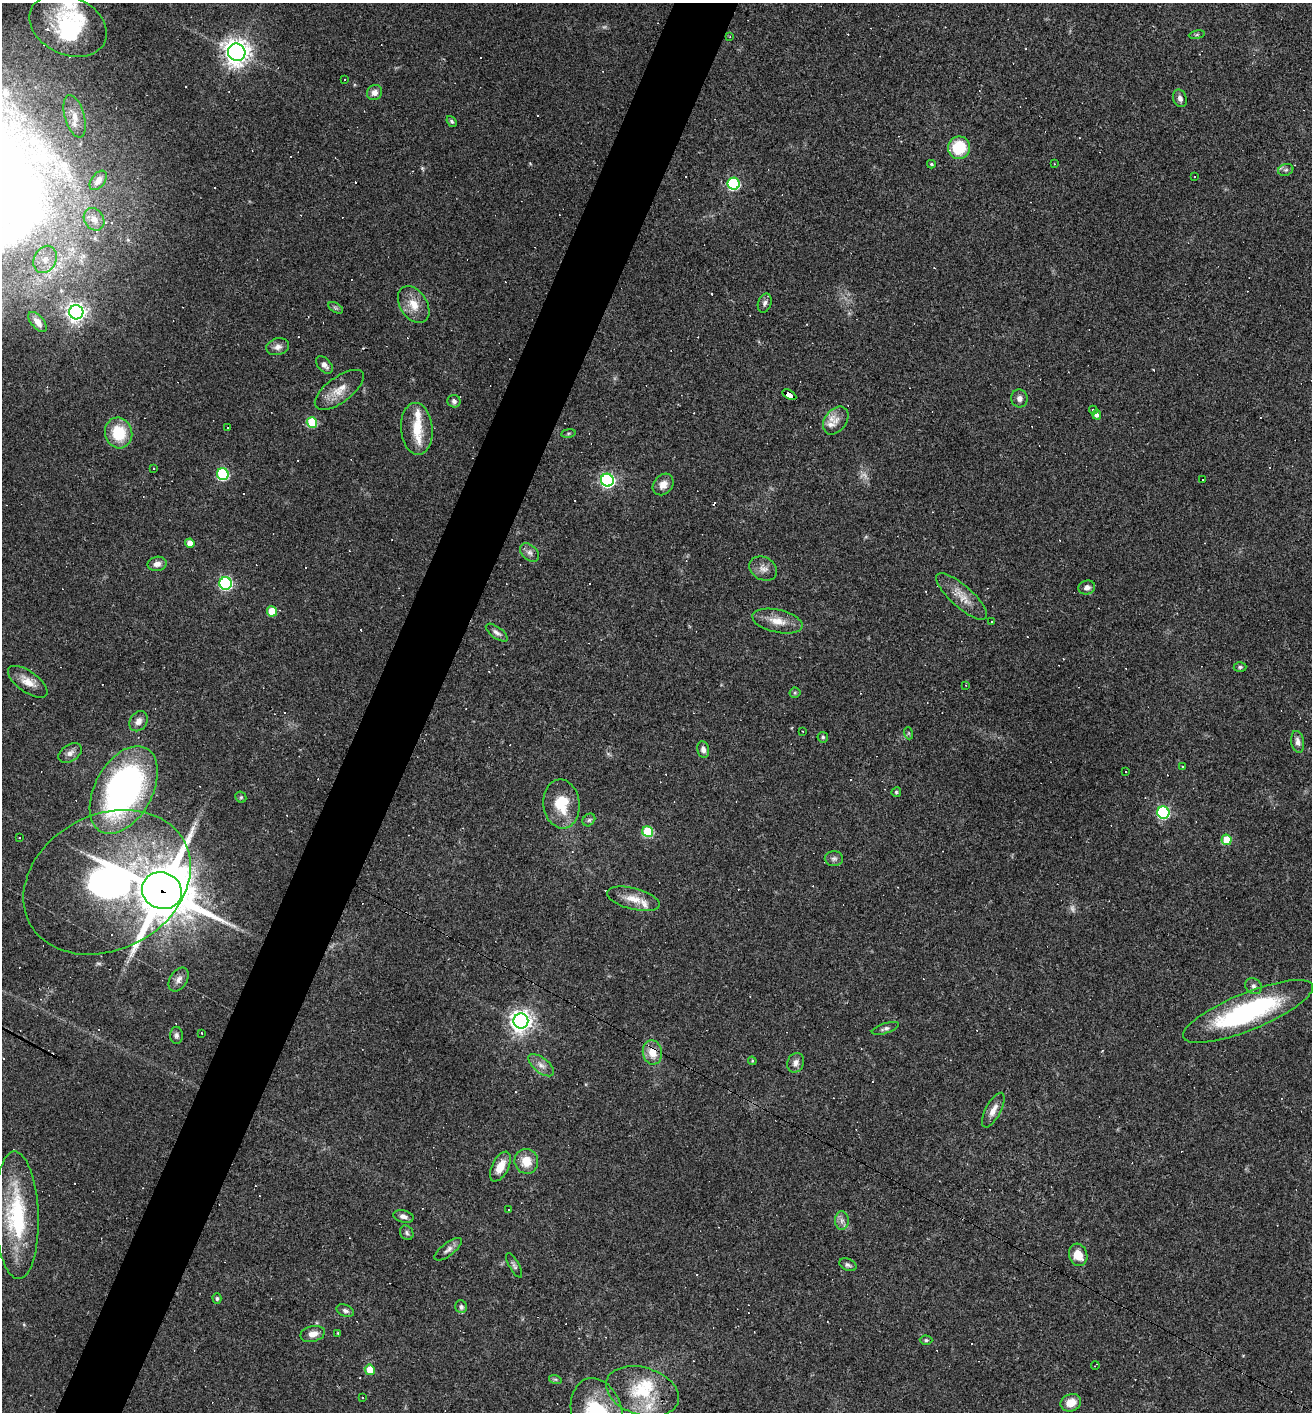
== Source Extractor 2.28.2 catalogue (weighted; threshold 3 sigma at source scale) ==
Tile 7 of 4 x 4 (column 3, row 2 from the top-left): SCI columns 2761-4070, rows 2823-4232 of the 5654 x 5643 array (HDU 1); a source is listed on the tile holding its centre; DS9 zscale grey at full resolution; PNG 1314 x 1414 px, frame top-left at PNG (2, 3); each listed source drawn as its Kron ellipse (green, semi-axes under 4 px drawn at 4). Shown black and unused: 5% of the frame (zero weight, under 3 of 4 exposures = <1% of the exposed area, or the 3 px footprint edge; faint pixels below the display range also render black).
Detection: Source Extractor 2.28.2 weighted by HDU 2 'WHT'; one run over the whole footprint, this tile lists its part. Background 0.0483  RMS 0.0047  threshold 0.0211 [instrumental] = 3 sigma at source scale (4.5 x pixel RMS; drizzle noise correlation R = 1.50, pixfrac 1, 0.05/0.05 arcsec/px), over >= 5 px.
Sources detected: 196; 4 too faint to see at this stretch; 66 cosmic-ray / hot-pixel residue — neither listed nor drawn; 11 inside a brighter listed object's ellipse — not listed separately; the other 115 listed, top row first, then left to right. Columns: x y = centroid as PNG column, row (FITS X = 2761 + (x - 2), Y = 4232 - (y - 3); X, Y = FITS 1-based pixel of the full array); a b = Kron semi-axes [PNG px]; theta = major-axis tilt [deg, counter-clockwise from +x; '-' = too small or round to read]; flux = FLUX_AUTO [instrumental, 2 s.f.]
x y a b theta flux
68 26 40 29 -25 31
1197 35 8 4 9 0.74
730 37 4 2 - 0.37
237 52 9 8 - 450
345 79 3 2 - 0.58
374 93 8 7 - 2.9
1180 98 9 6 -73 1.9
75 116 22 10 -74 6.1
452 121 6 4 -51 0.77
959 148 11 11 - 17
931 164 4 3 - 0.77
1054 164 3 2 - 0.31
1286 170 8 6 20 1.1
1194 176 3 2 - 0.32
98 180 11 6 53 2.6
734 184 6 6 - 62
94 219 12 9 -57 3.2
45 259 14 11 65 6.1
765 303 9 6 74 1.5
414 305 20 13 -56 7.9
336 308 8 4 -31 0.88
76 312 7 7 - 260
38 322 12 6 -50 3.1
278 347 11 8 14 2.6
324 365 10 6 -48 2.4
339 390 29 12 37 7.5
789 395 7 4 -30 63
1019 398 9 8 - 2.2
454 401 6 6 - 1.6
1093 410 4 4 - 0.55
1097 415 5 4 - 2
836 420 15 11 52 4.5
312 422 5 5 - 26
228 427 3 3 - 1.1
417 429 26 16 -85 12
119 433 15 13 -75 16
568 433 7 4 9 0.64
153 469 3 3 - 19
223 474 6 5 - 48
1203 479 2 2 - 0.33
607 480 6 6 - 120
663 484 12 9 49 4
190 543 5 4 - 3.9
529 553 11 7 -42 2.2
157 564 9 7 11 2.8
763 569 14 11 -29 3.6
226 583 6 6 - 81
1087 587 8 7 - 2.1
962 597 32 11 -42 7.5
272 611 5 5 - 14
777 621 26 11 -12 7.5
992 621 3 2 - 0.65
497 633 13 5 -36 2.2
1240 667 6 4 1 0.77
28 682 23 10 -35 5.9
966 685 3 2 - 0.32
795 693 5 5 - 0.58
138 721 11 8 57 3.1
803 731 3 2 - 0.7
908 733 6 4 -71 0.6
823 737 5 5 - 0.77
1298 742 11 6 -80 2.5
703 750 8 6 -79 2.2
70 753 13 8 32 2.6
1182 767 3 3 - 0.57
1126 772 3 3 - 0.72
124 790 47 28 61 160
896 792 5 4 - 0.68
241 797 6 5 - 0.75
561 804 24 18 -83 15
1163 812 6 6 - 63
589 820 7 5 45 1.1
648 832 5 5 - 30
19 838 3 2 - 0.34
1227 840 5 5 - 13
834 859 9 7 1 1.5
107 882 87 67 28 190
162 891 20 18 -23 2900
633 899 27 10 -14 7.3
179 979 13 8 57 2.9
1253 986 9 7 -40 1.7
1248 1011 70 18 22 77
521 1021 7 7 - 350
885 1028 14 5 18 1.5
201 1033 3 3 - 1.1
176 1035 8 6 -89 1.4
652 1052 12 9 -82 7.5
752 1061 4 4 - 0.47
796 1063 10 8 68 2.5
541 1065 15 7 -39 3.3
993 1110 19 7 62 4.2
526 1161 12 11 - 8.2
500 1167 16 8 63 6.2
509 1209 3 2 - 0.59
17 1215 64 22 -88 47
403 1216 10 6 -14 2
842 1221 9 7 -90 2.1
407 1233 7 6 - 1.1
448 1249 16 6 37 2.4
1078 1255 11 9 -73 7
514 1265 13 5 -61 1.3
848 1265 9 5 -24 1.3
217 1299 5 4 - 0.76
461 1307 6 6 - 1.6
345 1311 9 5 -22 1.5
338 1333 4 4 - 0.41
313 1334 12 7 13 3.8
926 1340 6 4 0 0.73
1095 1366 4 2 - 0.39
370 1370 5 5 - 8
555 1379 6 4 -17 0.75
642 1391 37 24 -17 26
362 1397 3 2 - 0.53
1071 1403 10 8 24 5.9
597 1412 35 25 -75 44
Overlapping masked pixels (flux is a lower limit): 4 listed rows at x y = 789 395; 107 882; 162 891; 652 1052
Isophote crosses this tile's border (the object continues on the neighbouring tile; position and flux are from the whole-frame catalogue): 1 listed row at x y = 597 1412